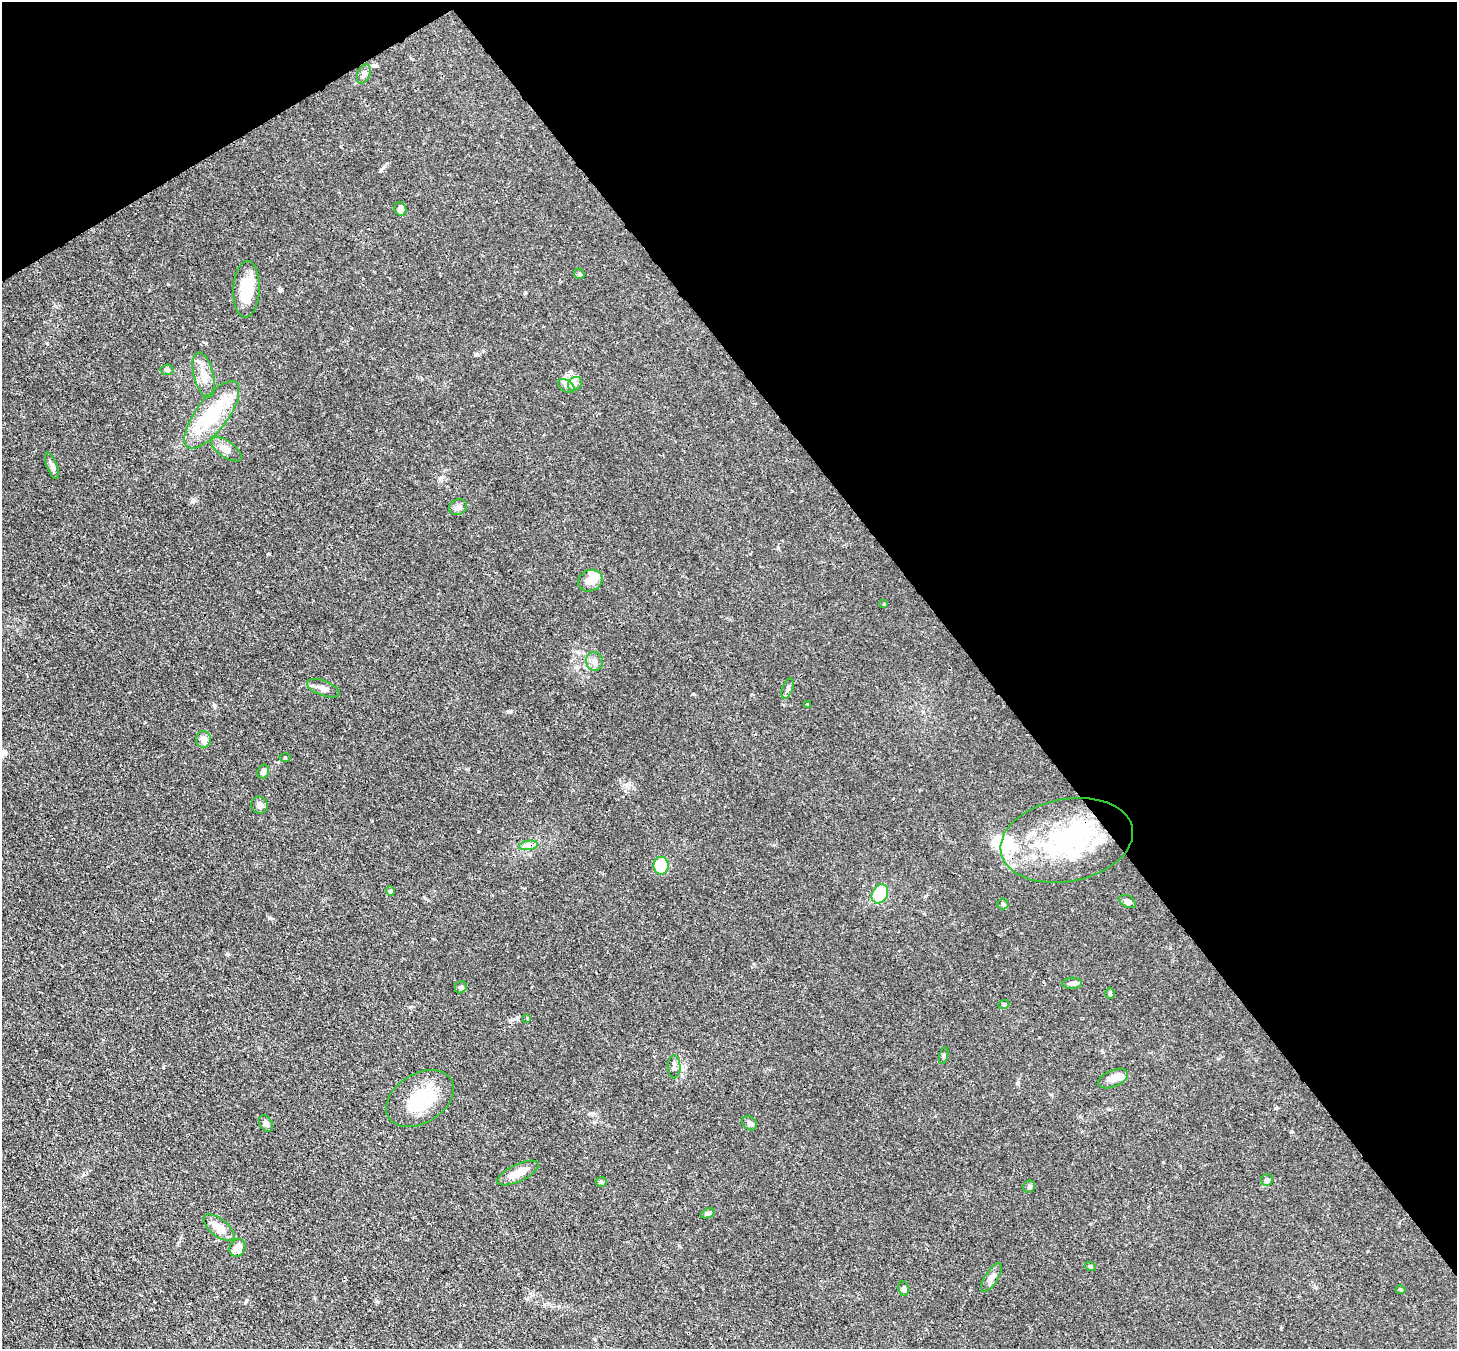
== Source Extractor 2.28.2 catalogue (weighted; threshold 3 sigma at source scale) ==
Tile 3 of 4 x 4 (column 3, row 1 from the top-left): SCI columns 2987-4441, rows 4252-5598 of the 5974 x 5946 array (HDU 1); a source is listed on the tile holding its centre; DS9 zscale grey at full resolution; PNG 1459 x 1351 px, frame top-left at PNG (2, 2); each listed source drawn as its Kron ellipse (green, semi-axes under 4 px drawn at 4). Shown black and unused: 36% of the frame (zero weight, under 3 of 4 exposures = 7% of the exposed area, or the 3 px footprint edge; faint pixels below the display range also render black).
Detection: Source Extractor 2.28.2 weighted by HDU 2 'WHT'; one run over the whole footprint, this tile lists its part. Background 0.025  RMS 0.0027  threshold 0.0123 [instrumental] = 3 sigma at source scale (4.5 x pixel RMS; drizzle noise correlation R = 1.50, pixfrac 1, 0.05/0.05 arcsec/px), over >= 5 px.
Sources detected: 57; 3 inside a brighter object's white glare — neither listed nor drawn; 3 inside a brighter listed object's ellipse — not listed separately; the other 51 listed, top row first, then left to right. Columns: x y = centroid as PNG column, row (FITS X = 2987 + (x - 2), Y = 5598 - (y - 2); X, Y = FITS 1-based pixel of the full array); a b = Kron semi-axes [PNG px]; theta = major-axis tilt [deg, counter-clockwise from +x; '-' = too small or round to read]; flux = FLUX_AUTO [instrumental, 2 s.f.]
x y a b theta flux
364 74 10 6 66 0.96
400 209 7 6 - 1.6
579 274 6 5 - 0.37
246 289 28 13 87 9.4
167 370 6 5 - 0.56
204 375 23 9 -75 3.5
575 384 7 6 - 0.87
566 386 9 6 -37 0.89
212 415 41 16 53 16
226 449 18 8 -35 1.7
52 466 14 5 -69 1.2
458 507 9 7 26 1
590 581 13 10 28 3.2
884 604 3 3 - 0.29
594 661 9 8 - 1.2
323 688 17 7 -21 1.6
788 688 11 5 69 0.7
807 704 3 2 - 0.18
203 740 8 7 - 1.7
285 758 5 3 - 0.24
263 771 7 5 72 1
259 805 8 8 - 0.98
1067 840 67 41 11 39
528 845 9 4 9 0.88
661 866 9 7 90 11
390 891 4 4 - 0.74
880 894 10 7 62 9.6
1128 901 9 5 -33 1.4
1003 904 5 5 - 0.41
1072 983 10 5 3 0.87
461 987 6 5 - 0.52
1110 993 6 4 -90 0.34
1004 1004 5 3 - 0.26
527 1018 4 3 - 0.3
944 1056 8 3 77 0.4
674 1067 11 6 -90 1.1
1113 1078 16 8 24 2.4
420 1099 37 24 31 12
266 1123 9 6 -57 0.76
749 1123 8 6 -45 0.89
518 1173 23 8 25 3.6
1267 1180 6 5 - 0.52
601 1182 5 5 - 0.39
1029 1187 6 5 - 0.49
708 1213 7 4 21 0.64
219 1228 18 9 -38 3.7
237 1248 9 7 62 2.5
1090 1266 5 3 - 0.27
991 1278 16 6 57 1.8
904 1289 7 5 -80 0.81
1401 1290 5 4 - 0.35
Overlapping masked pixels (flux is a lower limit): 2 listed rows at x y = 1067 840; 991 1278
Unlisted compact peaks at least as high as the median listed source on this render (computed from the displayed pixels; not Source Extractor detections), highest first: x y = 270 918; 192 501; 778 548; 214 705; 163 1067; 1018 1082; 168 284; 475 354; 517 1019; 1292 1132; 246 1301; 280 290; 228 954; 1316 1287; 206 343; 510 711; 478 831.